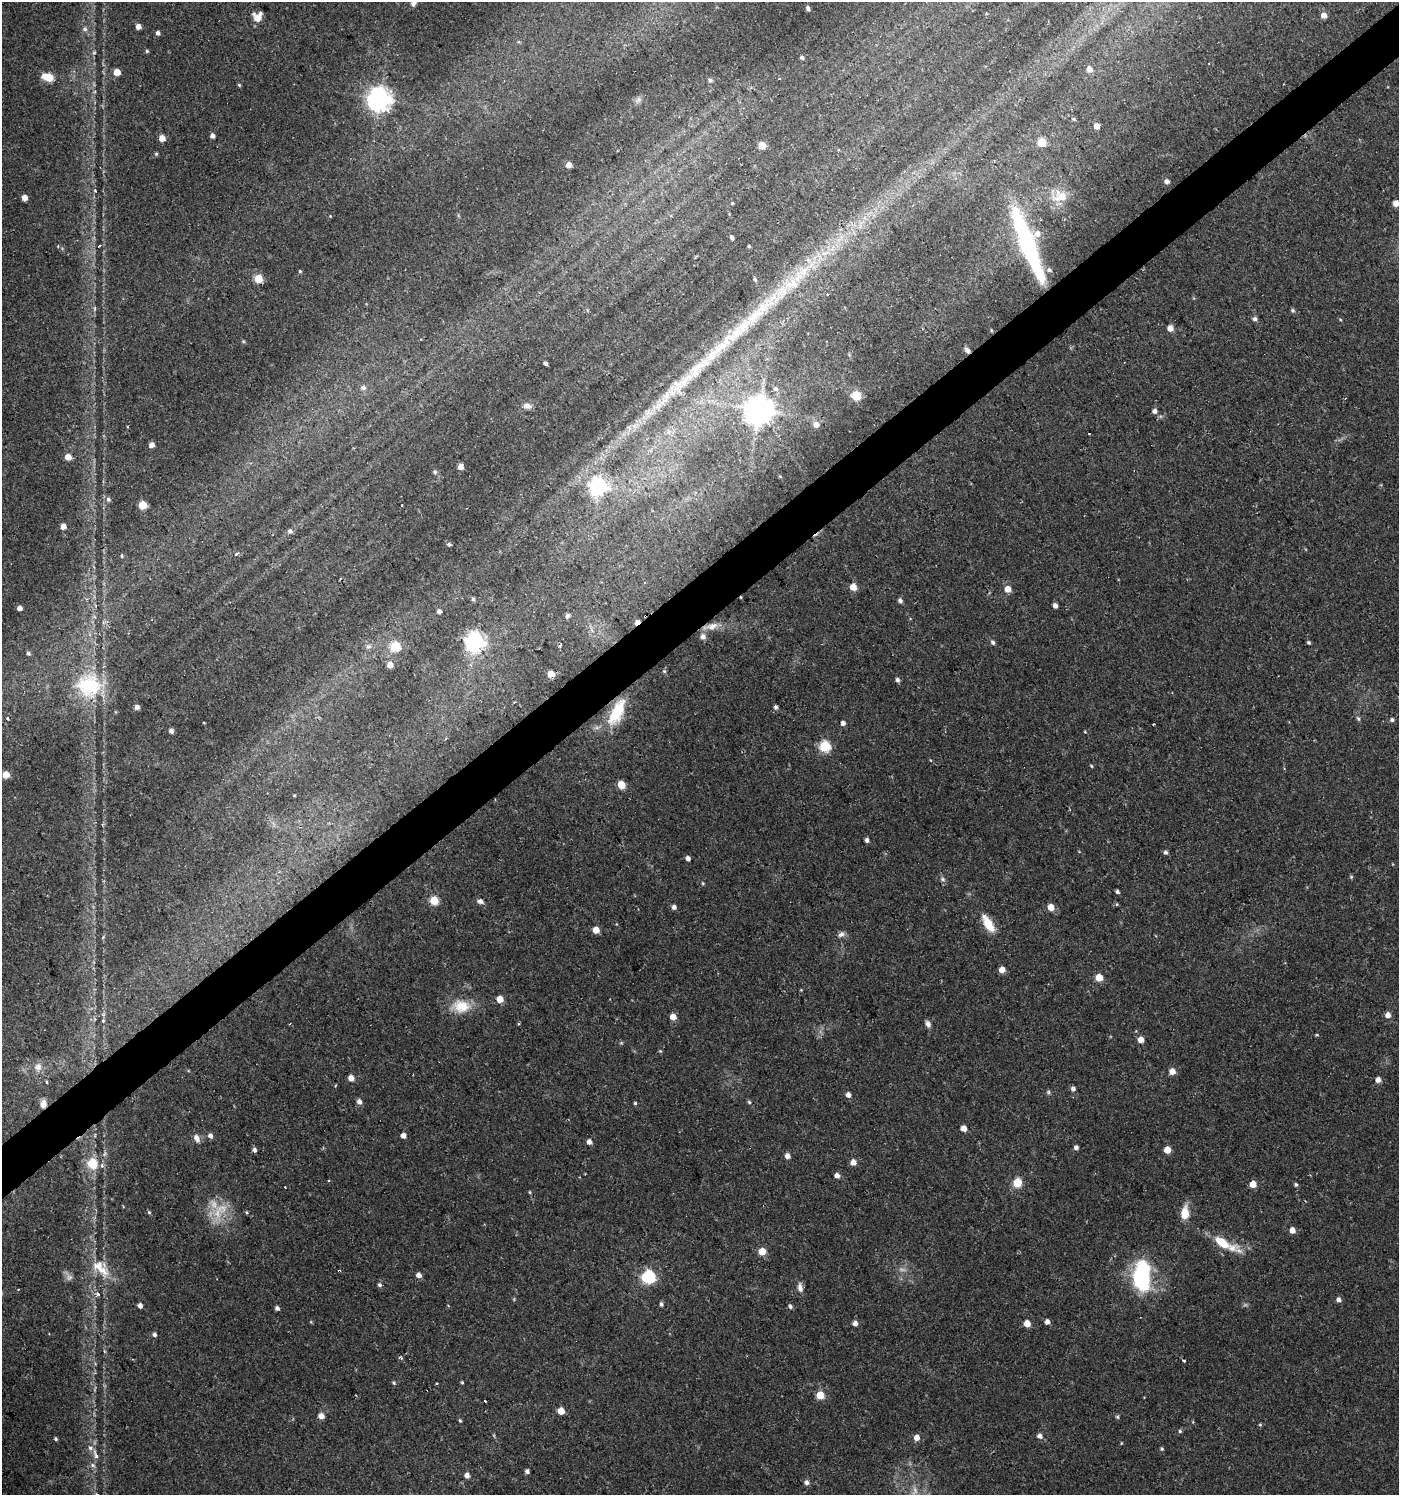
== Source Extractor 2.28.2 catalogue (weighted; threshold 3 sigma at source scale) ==
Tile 10 of 4 x 4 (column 2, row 3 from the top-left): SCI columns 1528-2924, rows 1496-2988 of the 5915 x 5974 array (HDU 1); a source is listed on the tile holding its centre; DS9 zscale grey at full resolution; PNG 1401 x 1497 px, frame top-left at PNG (2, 2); no overlay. Shown black and unused: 4% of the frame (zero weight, under 2 of 3 exposures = <1% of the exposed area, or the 3 px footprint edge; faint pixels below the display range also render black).
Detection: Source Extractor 2.28.2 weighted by HDU 2 'WHT'; one run over the whole footprint, this tile lists its part. Background 0.0257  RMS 0.0043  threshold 0.0194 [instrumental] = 3 sigma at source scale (4.5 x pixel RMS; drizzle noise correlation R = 1.50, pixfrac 1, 0.0396/0.0396 arcsec/px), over >= 5 px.
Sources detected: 231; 4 too faint to see at this stretch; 5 cosmic-ray / hot-pixel residue — not listed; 7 inside a brighter listed object's ellipse — not listed separately; the other 215 listed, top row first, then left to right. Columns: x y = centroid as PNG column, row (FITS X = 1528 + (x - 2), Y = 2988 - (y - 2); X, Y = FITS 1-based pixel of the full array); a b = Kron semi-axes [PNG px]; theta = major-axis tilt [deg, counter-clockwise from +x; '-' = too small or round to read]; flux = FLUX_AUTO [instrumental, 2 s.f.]
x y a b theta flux
414 3 11 7 69 2
808 8 5 3 - 1.1
1324 15 5 5 - 4.2
258 17 10 9 - 4.6
138 26 4 4 - 3.1
85 29 7 6 - 1.3
158 33 5 4 - 1.4
147 51 4 4 - 0.58
802 57 4 4 - 0.91
1089 69 5 5 - 3.4
117 72 5 5 - 6.4
47 77 15 9 -15 5.2
779 79 3 3 - 0.43
710 80 5 5 - 1
239 85 5 4 - 0.55
379 99 8 8 - 410
638 100 11 7 45 1.7
1073 119 6 4 -28 0.61
1097 126 4 4 - 3.6
212 136 4 4 - 2
162 138 5 5 - 5.1
1042 142 5 5 - 20
762 145 5 5 - 10
156 154 5 4 - 0.55
569 165 4 4 - 4.8
1166 181 5 5 - 1.8
95 190 4 4 - 0.44
1060 196 22 16 2 8.5
24 197 5 5 - 3.1
732 203 4 3 - 0.39
1396 203 5 5 - 4.8
330 216 3 3 - 0.32
732 237 4 3 - 1.3
1027 244 86 15 -69 63
58 246 4 3 - 0.57
99 246 3 2 - 0.44
749 246 4 3 - 0.47
300 271 4 4 - 0.5
258 278 5 5 - 16
755 279 5 4 - 0.95
793 281 72 18 44 42
1293 310 5 5 - 0.75
1255 319 5 5 - 1.4
1340 319 5 3 - 0.39
1170 328 4 4 - 4.4
991 330 5 3 - 0.37
243 341 5 4 - 0.52
967 350 9 5 -43 1.6
546 363 3 3 - 1.1
699 367 67 14 42 27
363 388 6 5 - 1.6
776 389 7 6 - 1.4
856 395 5 5 - 25
527 406 10 7 -11 2.1
759 410 9 8 - 670
1155 411 6 5 - 1.6
816 424 7 7 - 2.5
634 426 7 4 18 1.5
668 432 6 6 - 1.4
152 445 5 4 - 3.1
68 457 5 5 - 4.9
460 466 4 4 - 3.5
435 472 6 5 - 0.82
780 476 5 3 - 0.37
598 486 7 7 - 190
108 499 6 5 - 1.2
142 505 5 5 - 14
402 505 3 2 - 0.86
63 526 5 4 - 4.6
290 531 6 5 - 1.3
449 544 4 4 - 1
236 554 4 3 - 1.7
122 556 6 3 83 0.48
853 587 5 5 - 6.8
1008 589 5 5 - 5.3
473 599 5 4 - 0.84
900 601 5 4 - 1.3
1055 606 4 4 - 2
19 608 4 4 - 2.6
439 611 4 4 - 1.5
567 616 5 5 - 1.4
645 616 3 2 - 0.51
637 622 5 3 - 5.2
711 626 22 8 13 5.3
703 637 6 6 - 2.3
474 641 7 7 - 250
993 642 6 5 - 1
1309 643 4 4 - 0.77
368 646 8 6 -12 1.3
395 646 5 5 - 30
560 646 4 3 - 0.74
28 653 5 4 - 0.9
390 665 5 5 - 4.2
664 671 5 5 - 0.63
551 674 5 5 - 8.2
897 680 5 4 - 1.1
89 685 30 29 - 31
137 707 4 4 - 1.9
776 707 5 5 - 0.89
617 712 38 15 64 18
8 718 3 3 - 1.1
1358 718 7 5 -71 0.87
1392 720 5 5 - 1.1
843 723 4 4 - 2
1153 724 3 2 - 0.52
171 731 5 4 - 1.5
1085 732 4 3 - 0.34
825 746 6 5 - 42
1091 766 4 3 - 0.44
6 774 5 5 - 6.9
621 785 5 5 - 10
294 795 4 3 - 0.35
867 840 4 4 - 1.5
1166 852 5 4 - 1.1
688 858 4 4 - 2.1
1351 877 5 5 - 0.57
942 879 8 6 -17 1.1
703 883 4 4 - 0.47
1117 892 4 3 - 0.95
434 901 5 5 - 16
480 901 7 5 -20 1.8
1117 904 5 3 - 0.39
674 907 4 4 - 1.7
1051 907 5 5 - 6
988 924 21 8 -58 8.9
596 930 5 5 - 6.5
841 934 10 6 27 1.6
1002 970 5 4 - 5.1
1099 977 5 5 - 10
500 999 5 5 - 7.3
461 1006 26 17 -2 10
1388 1015 5 5 - 3.6
673 1017 5 4 - 4.8
103 1021 5 4 - 0.55
928 1024 8 6 -64 1.6
1317 1035 5 3 - 0.42
1141 1040 5 4 - 4.5
621 1043 6 3 18 0.49
660 1051 5 4 - 0.48
38 1067 12 10 61 3.2
1172 1071 5 5 - 5.3
351 1078 5 4 - 3.8
1378 1080 5 4 - 2.8
46 1082 4 3 - 0.76
335 1085 4 2 - 0.38
1073 1089 5 5 - 1.6
1048 1092 6 6 - 0.76
848 1095 4 4 - 2.7
359 1102 5 5 - 2.1
749 1102 5 4 - 0.67
635 1103 4 4 - 0.58
43 1104 10 8 89 2.6
964 1128 5 4 - 4.2
210 1135 7 6 - 1.5
403 1136 4 4 - 2.9
196 1137 9 7 3 1.8
589 1142 5 5 - 2.2
1076 1147 4 4 - 1.6
255 1150 6 5 - 1.1
1167 1150 5 5 - 7.7
787 1156 5 4 - 2.9
853 1162 5 5 - 4.3
92 1163 7 7 - 15
837 1175 4 4 - 2.6
329 1181 3 3 - 0.55
1017 1183 5 5 - 21
1253 1184 5 5 - 7.9
1296 1184 5 5 - 0.81
530 1192 5 3 - 0.4
149 1212 5 4 - 0.58
247 1212 5 3 - 0.46
1185 1212 16 9 84 6.4
1292 1230 5 4 - 4.1
1225 1244 37 10 -26 13
762 1251 5 5 - 10
101 1268 33 16 -41 12
419 1275 5 4 - 2.9
1142 1276 31 16 90 46
649 1277 6 6 - 74
380 1285 5 5 - 0.96
800 1287 13 7 -79 2.4
98 1294 6 4 -29 1
1338 1300 5 5 - 1.8
661 1304 5 4 - 0.93
140 1306 4 4 - 2.2
790 1306 5 5 - 1
277 1308 4 4 - 1.4
311 1322 5 4 - 0.42
1047 1322 5 4 - 2.3
855 1323 4 4 - 2.7
1027 1323 5 5 - 7.1
154 1334 5 5 - 1.2
400 1358 5 3 - 1.1
1183 1360 4 3 - 0.63
462 1382 4 3 - 0.55
394 1383 5 4 - 0.63
820 1395 5 5 - 14
485 1401 3 2 - 1.3
561 1411 5 5 - 8.1
321 1416 5 5 - 3.6
1117 1417 5 4 - 0.63
460 1420 5 4 - 0.54
1260 1425 4 4 - 0.5
1180 1431 5 5 - 0.66
1040 1436 6 5 - 1.9
917 1437 5 5 - 3.8
56 1439 4 4 - 0.71
1121 1443 4 3 - 0.31
1162 1449 5 4 - 0.6
96 1455 16 5 -68 2.4
93 1465 8 5 -27 1.2
527 1471 4 4 - 1.3
467 1475 6 5 - 2.3
807 1482 5 5 - 1.8
915 1491 15 7 70 3.3
Overlapping masked pixels (flux is a lower limit): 7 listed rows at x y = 967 350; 645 616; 637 622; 711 626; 617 712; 43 1104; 92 1163
Isophote crosses this tile's border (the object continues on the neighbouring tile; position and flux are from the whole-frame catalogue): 2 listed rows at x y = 414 3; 1396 203